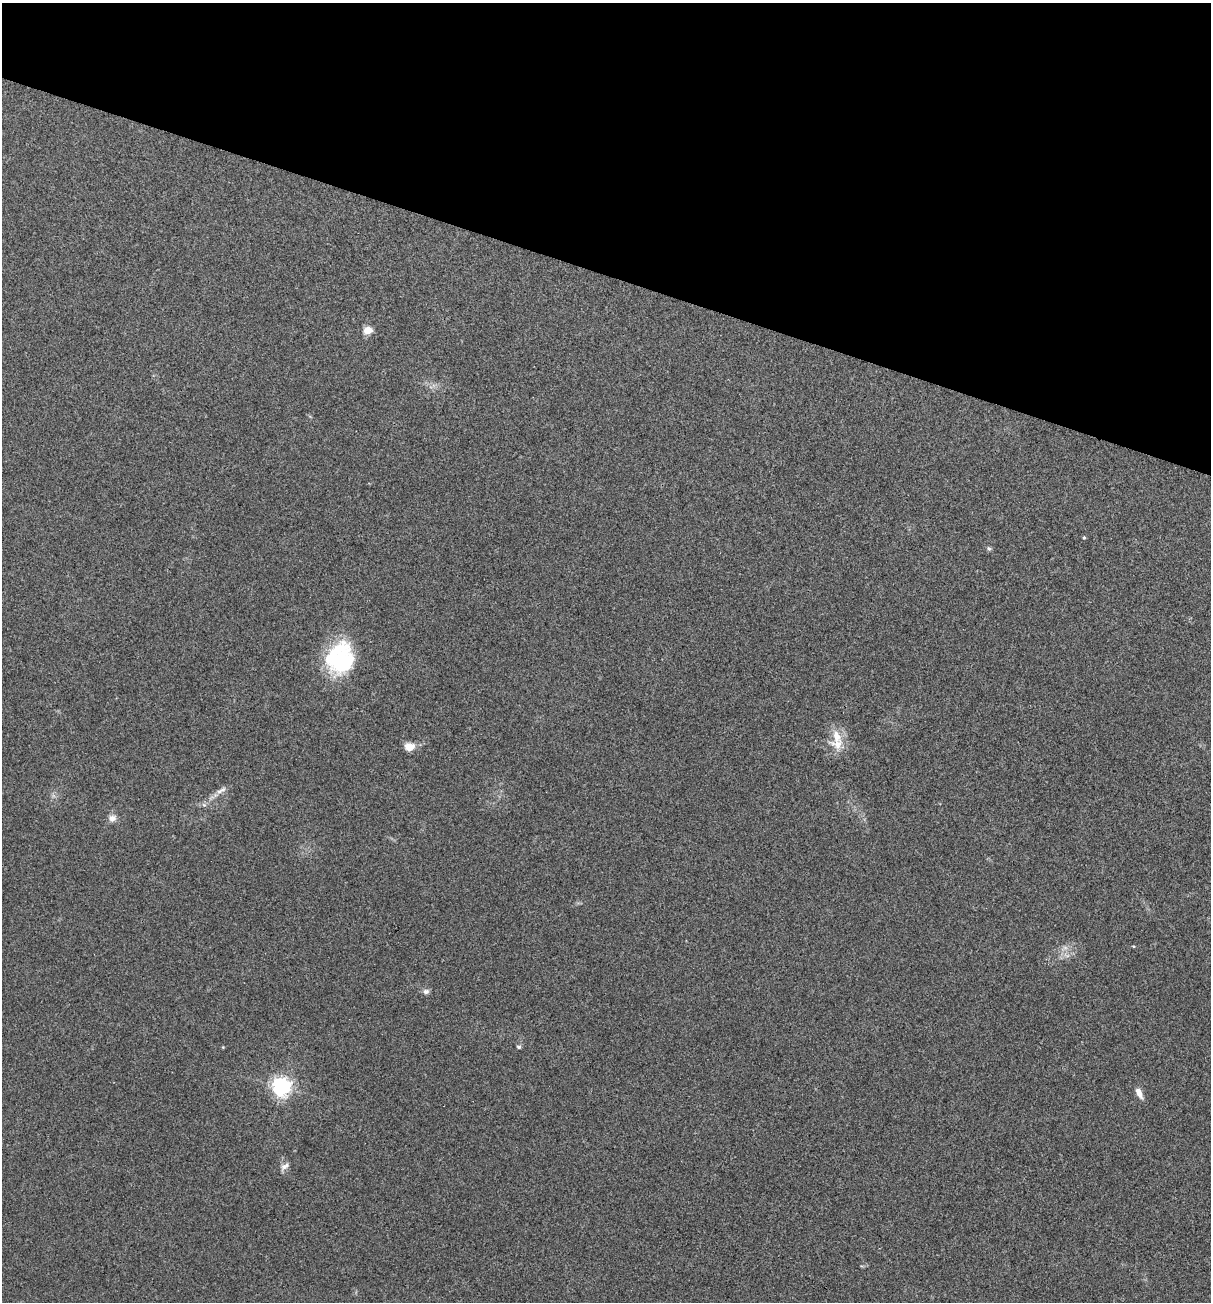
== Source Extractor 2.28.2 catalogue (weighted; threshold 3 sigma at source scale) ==
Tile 2 of 4 x 4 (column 2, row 1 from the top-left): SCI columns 1335-2543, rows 3899-5198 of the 5213 x 5200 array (HDU 1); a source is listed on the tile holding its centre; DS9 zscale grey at full resolution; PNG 1213 x 1304 px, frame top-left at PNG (2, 3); no overlay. Shown black and unused: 21% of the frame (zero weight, under 3 of 4 exposures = <1% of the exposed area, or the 3 px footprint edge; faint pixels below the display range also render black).
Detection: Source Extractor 2.28.2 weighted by HDU 2 'WHT'; one run over the whole footprint, this tile lists its part. Background 0.196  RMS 0.0078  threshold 0.0351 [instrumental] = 3 sigma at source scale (4.5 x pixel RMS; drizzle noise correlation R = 1.50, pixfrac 1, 0.05/0.05 arcsec/px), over >= 5 px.
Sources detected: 17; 1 too faint to see at this stretch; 1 inside a brighter object's white glare — not listed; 1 inside a brighter listed object's ellipse — not listed separately; the other 14 listed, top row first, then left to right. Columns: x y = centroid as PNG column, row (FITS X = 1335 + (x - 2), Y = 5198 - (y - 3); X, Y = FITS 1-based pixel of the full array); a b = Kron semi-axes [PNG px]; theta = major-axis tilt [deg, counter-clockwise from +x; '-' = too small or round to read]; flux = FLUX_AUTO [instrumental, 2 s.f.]
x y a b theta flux
368 330 5 5 - 26
1084 537 4 3 - 0.82
989 548 7 5 -66 1.3
342 661 41 28 86 60
837 736 22 12 -69 13
409 747 11 8 1 8.1
221 790 18 6 29 4.4
204 805 6 4 -19 1.4
112 818 10 8 24 4.2
426 991 8 7 - 2.5
519 1047 6 4 -14 1.2
282 1087 7 7 - 340
1139 1093 13 6 -64 5.3
285 1166 14 7 32 3.5